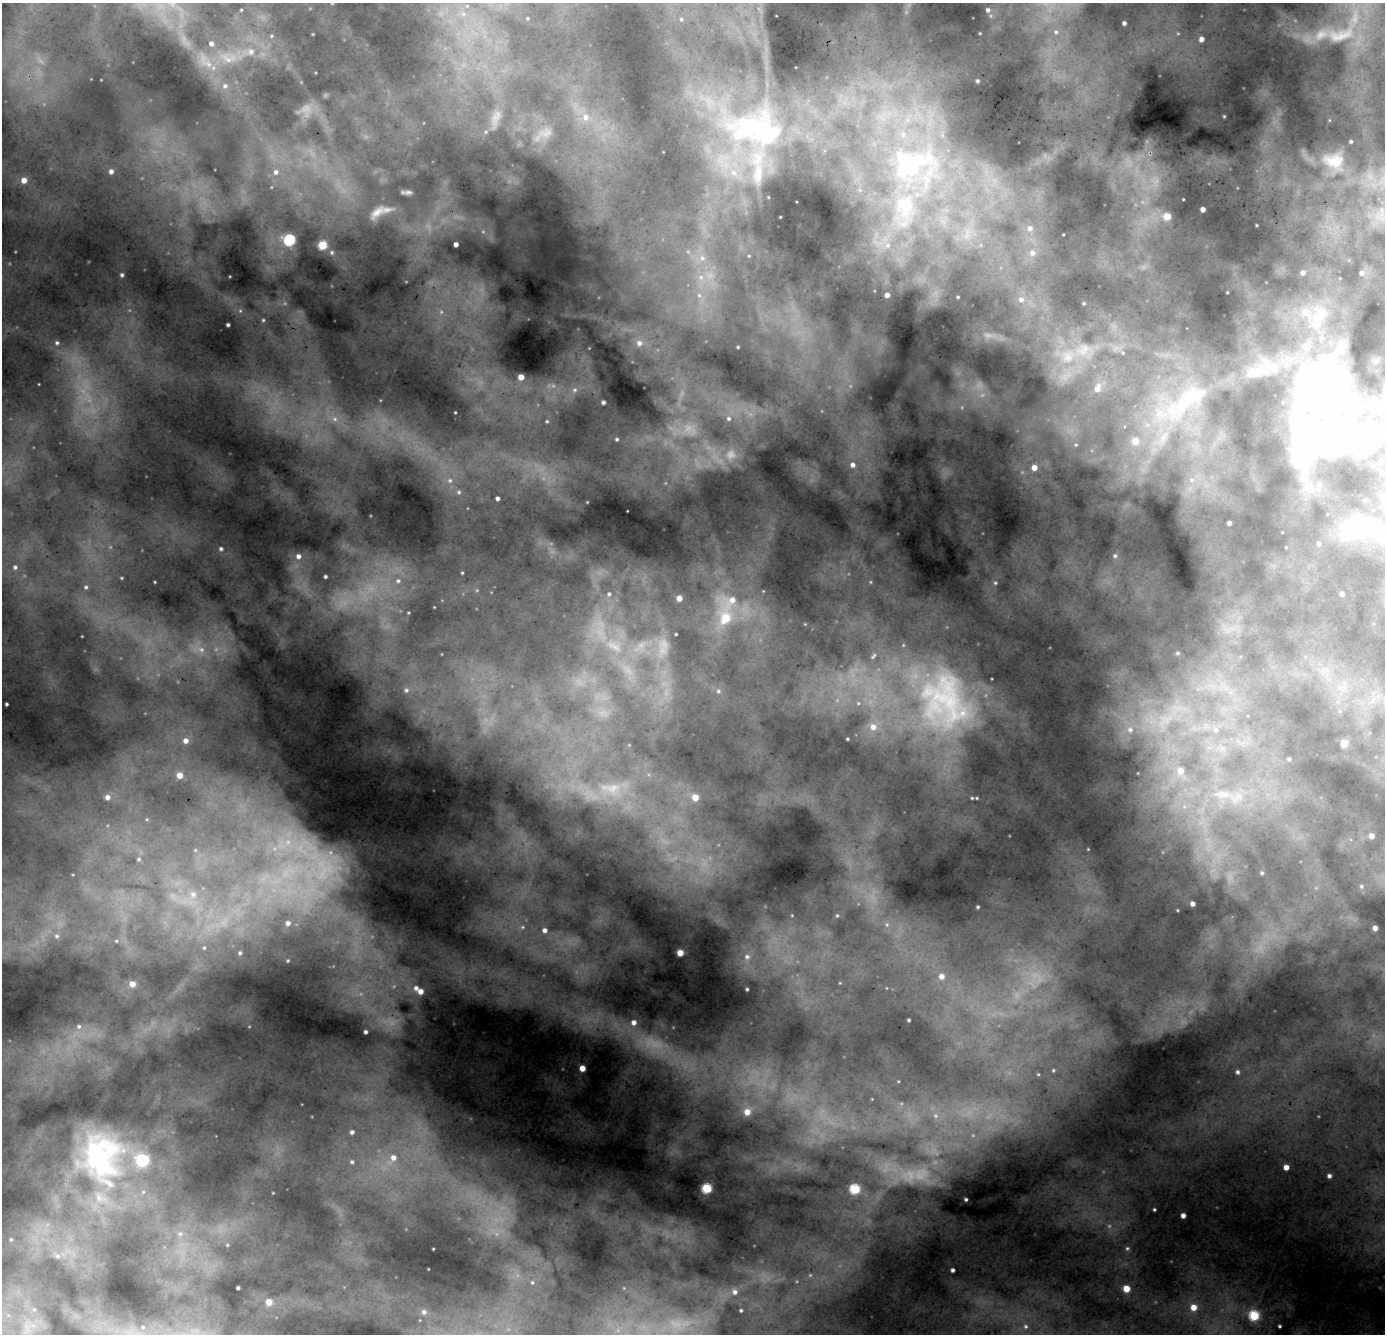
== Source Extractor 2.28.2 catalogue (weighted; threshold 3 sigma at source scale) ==
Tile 10 of 4 x 4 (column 2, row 3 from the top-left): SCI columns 1489-2871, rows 1860-3191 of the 5745 x 6250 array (HDU 1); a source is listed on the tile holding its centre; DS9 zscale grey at full resolution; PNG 1387 x 1336 px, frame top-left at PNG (2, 3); no overlay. Shown black and unused: <1% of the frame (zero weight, under 2 of 4 exposures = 12% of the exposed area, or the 3 px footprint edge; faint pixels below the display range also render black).
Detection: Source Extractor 2.28.2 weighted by HDU 2 'WHT'; one run over the whole footprint, this tile lists its part. Background 0.278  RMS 0.038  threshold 0.17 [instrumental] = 3 sigma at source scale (4.5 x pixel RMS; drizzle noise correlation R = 1.50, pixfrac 1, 0.05/0.05 arcsec/px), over >= 5 px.
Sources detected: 239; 38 too faint to see at this stretch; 2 inside a brighter object's white glare — not listed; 11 inside a brighter listed object's ellipse — not listed separately; the other 188 listed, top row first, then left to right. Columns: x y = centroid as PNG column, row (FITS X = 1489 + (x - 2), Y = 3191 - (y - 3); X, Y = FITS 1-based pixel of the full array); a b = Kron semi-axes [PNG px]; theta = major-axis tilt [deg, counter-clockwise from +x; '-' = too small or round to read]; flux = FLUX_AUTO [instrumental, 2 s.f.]
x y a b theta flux
332 3 5 4 - 5.1
467 6 6 5 - 7.8
241 10 5 4 - 4.7
988 10 4 3 - 9
463 14 8 6 -20 16
527 18 4 3 - 3.9
681 19 5 5 - 6.7
1124 23 4 4 - 11
1056 32 5 5 - 5.9
271 36 6 5 - 6.7
1201 39 5 5 - 21
211 43 6 6 - 18
229 58 28 17 0 120
977 81 3 3 - 7.3
225 86 8 8 - 18
1224 116 3 2 - 3
586 117 10 9 - 35
759 130 101 54 -13 890
1351 141 3 3 - 5.4
1334 160 29 19 -4 96
911 167 20 16 18 360
111 171 5 5 - 16
276 172 6 6 - 14
24 180 5 4 - 32
1183 199 2 2 - 2
905 207 37 27 86 240
1203 209 4 4 - 22
377 212 22 9 37 36
1167 216 5 5 - 75
1256 225 3 2 - 2.6
1030 228 6 6 - 14
289 240 6 5 - 390
456 244 4 4 - 22
322 245 5 5 - 190
887 245 9 8 - 28
332 252 6 6 - 7.5
1032 253 8 7 - 16
749 256 5 4 - 4.5
702 258 10 9 - 29
1303 273 5 4 - 15
1362 273 4 4 - 12
122 275 3 3 - 6.5
230 276 3 2 - 2.2
701 277 7 7 - 17
699 295 7 6 - 13
887 295 5 5 - 23
958 297 3 3 - 3.9
1021 299 7 6 - 13
1084 303 4 3 - 3.9
263 320 5 5 - 4.6
228 325 3 3 - 7.6
57 343 6 6 - 9.7
639 343 7 7 - 16
738 347 3 2 - 3
1123 353 5 5 - 5.2
1068 357 20 16 -32 92
521 377 4 4 - 46
39 384 3 2 - 2
1098 388 11 8 68 30
575 390 7 6 - 9
1192 396 114 32 40 570
603 402 4 3 - 9.6
1382 404 31 21 36 140
455 412 3 2 - 2.9
335 419 9 7 -15 20
729 419 7 7 - 12
547 421 4 4 - 3.9
1313 437 180 56 81 1400
617 439 5 5 - 6.5
1076 445 6 5 - 7.8
853 465 8 7 - 19
1034 468 5 5 - 34
1382 472 7 6 - 12
450 480 8 7 - 14
1192 480 6 6 - 11
459 492 6 5 - 7.5
497 498 4 4 - 12
1229 523 4 4 - 12
1358 527 24 20 -59 130
221 549 5 5 - 8.6
298 556 7 7 - 23
1115 556 7 6 - 9.1
15 567 7 7 - 13
462 573 4 3 - 3.6
325 576 4 4 - 8.7
122 578 4 4 - 3.6
398 581 8 7 - 14
155 582 3 2 - 2.9
995 583 5 4 - 4.9
86 587 6 6 - 8.8
477 590 5 4 - 4.3
609 594 6 5 - 7.9
1342 594 4 4 - 14
679 598 4 4 - 38
732 600 20 9 51 55
434 607 2 2 - 1.9
726 618 11 8 79 130
676 634 3 3 - 3.9
1178 653 3 3 - 3.8
873 656 10 4 55 8
406 690 7 7 - 13
718 691 7 6 - 9.5
944 701 91 70 -73 1000
858 703 5 5 - 6
7 704 3 3 - 5.5
873 727 9 9 - 38
1130 730 8 7 - 17
1216 730 8 7 - 13
848 739 3 3 - 4.2
186 741 6 6 - 21
1344 744 5 5 - 86
1289 759 3 3 - 5.5
1181 771 6 6 - 46
179 775 5 5 - 43
1222 794 31 12 -2 100
108 797 5 5 - 21
695 797 5 5 - 64
972 798 3 3 - 3.9
977 798 3 3 - 3.4
1372 836 4 4 - 28
1088 849 2 2 - 1.9
195 850 5 3 - 3.3
139 859 6 5 - 7.2
1262 873 4 4 - 4.6
1361 886 5 4 - 5.3
193 894 9 9 - 24
1192 904 4 4 - 17
978 907 3 3 - 5.2
1177 910 3 3 - 3.1
837 915 5 4 - 4.4
288 923 7 6 - 21
887 925 6 5 - 7.8
1375 928 4 4 - 23
545 930 5 5 - 17
57 936 8 6 -1 11
116 941 6 5 - 5.8
204 948 5 5 - 5
240 953 6 5 - 8.6
680 953 4 4 - 72
747 957 8 8 - 19
288 961 5 4 - 4.8
942 976 5 5 - 25
840 983 5 3 - 2.8
132 984 5 5 - 42
416 988 6 6 - 16
747 989 3 3 - 4.9
421 991 5 4 - 30
909 1020 3 3 - 4.3
634 1022 7 7 - 21
79 1026 7 7 - 12
366 1032 4 3 - 9.8
582 1068 4 4 - 50
1053 1070 4 4 - 4
1237 1072 5 4 - 8.5
1038 1074 5 3 - 2.9
747 1112 7 7 - 45
936 1116 6 6 - 8.3
352 1132 4 4 - 13
100 1157 70 60 -83 850
393 1158 6 6 - 23
352 1162 5 4 - 7
1286 1167 4 4 - 35
1329 1176 5 5 - 13
707 1188 5 5 - 280
855 1189 5 5 - 290
966 1199 3 3 - 6
1154 1209 3 3 - 4.3
1183 1216 4 4 - 20
180 1234 6 6 - 8.9
11 1239 6 5 - 6.8
227 1245 4 3 - 3.5
433 1249 3 2 - 2.5
58 1256 8 6 -2 13
952 1270 4 3 - 12
810 1275 6 4 -44 4.8
532 1282 6 5 - 5.6
238 1288 3 3 - 6.6
1126 1289 5 5 - 75
735 1292 8 7 - 19
269 1302 5 5 - 71
1194 1307 6 6 - 51
34 1310 7 6 - 10
741 1310 3 3 - 5.3
424 1312 7 7 - 16
1254 1316 5 5 - 270
1025 1326 7 7 - 11
1279 1326 3 3 - 5
143 1327 8 8 - 19
Isophote crosses this tile's border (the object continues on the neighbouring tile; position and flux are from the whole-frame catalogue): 2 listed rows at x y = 332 3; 1382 404